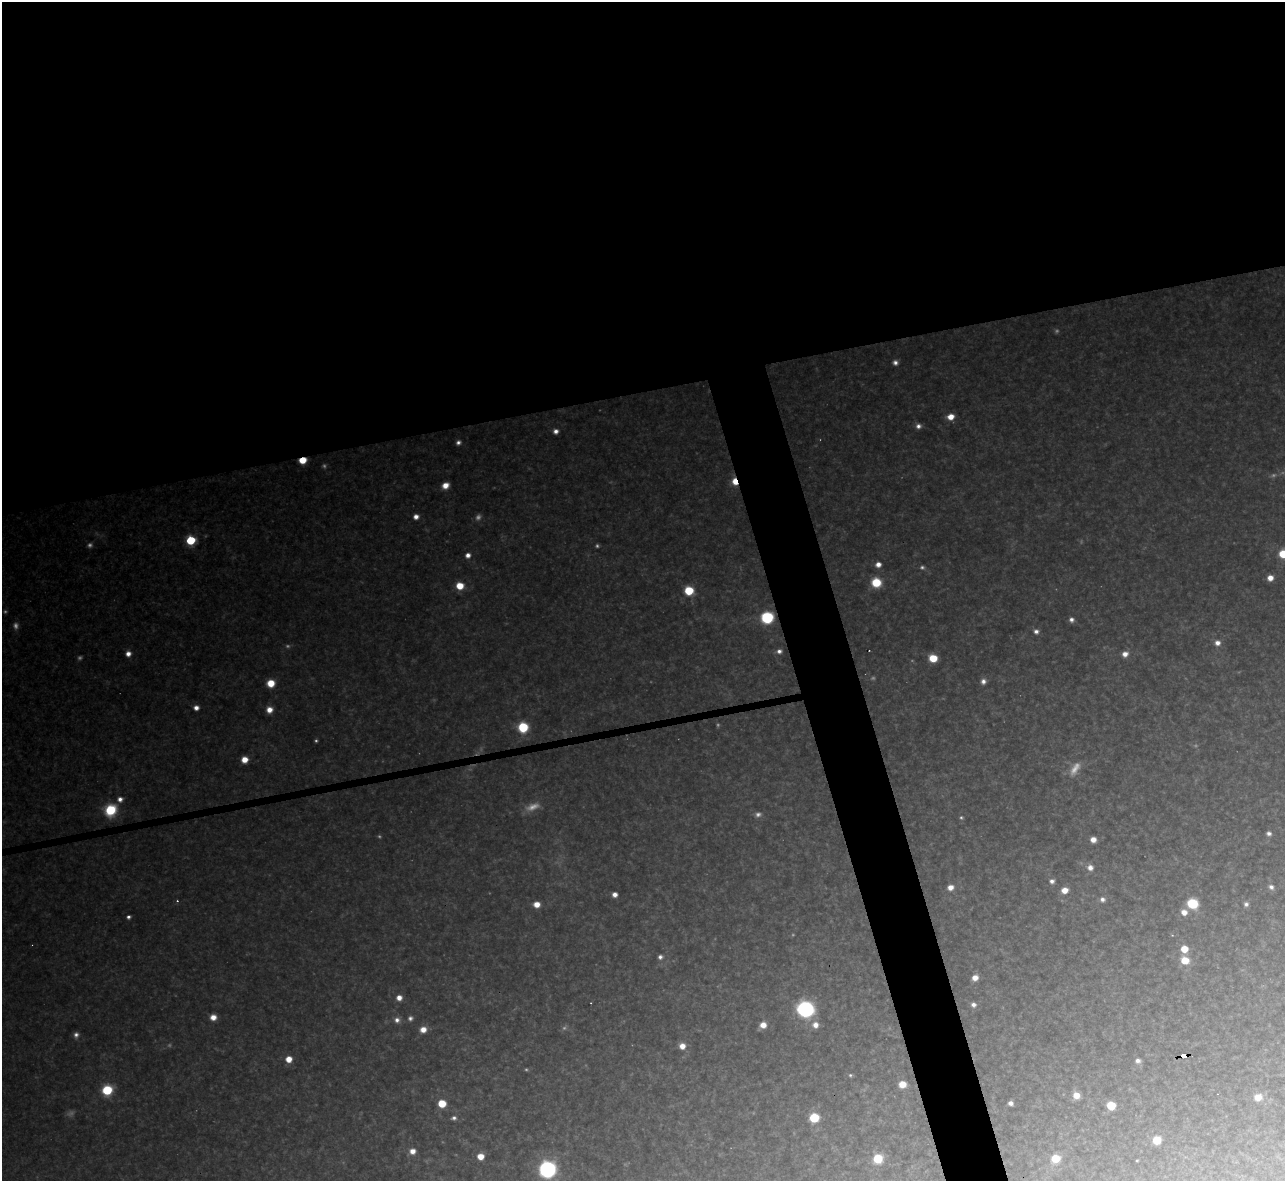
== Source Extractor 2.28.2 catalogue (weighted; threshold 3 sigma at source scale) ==
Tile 2 of 4 x 4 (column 2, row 1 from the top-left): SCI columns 1284-2566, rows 3678-4856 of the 5133 x 5116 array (HDU 1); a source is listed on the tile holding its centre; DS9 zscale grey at full resolution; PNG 1287 x 1183 px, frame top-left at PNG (2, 2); no overlay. Shown black and unused: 37% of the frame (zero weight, under 3 of 4 exposures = <1% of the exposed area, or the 3 px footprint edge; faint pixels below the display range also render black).
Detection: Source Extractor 2.28.2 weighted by HDU 2 'WHT'; one run over the whole footprint, this tile lists its part. Background 0.318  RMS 0.019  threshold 0.0847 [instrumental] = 3 sigma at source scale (4.5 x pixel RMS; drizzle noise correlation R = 1.50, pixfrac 1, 0.05/0.05 arcsec/px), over >= 5 px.
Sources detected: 112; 27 too faint to see at this stretch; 3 cosmic-ray / hot-pixel residue — not listed; the other 82 listed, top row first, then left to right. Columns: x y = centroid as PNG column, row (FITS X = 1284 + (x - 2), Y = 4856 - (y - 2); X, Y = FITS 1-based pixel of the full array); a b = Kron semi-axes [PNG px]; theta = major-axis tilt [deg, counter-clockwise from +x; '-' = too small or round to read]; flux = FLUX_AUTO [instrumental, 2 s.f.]
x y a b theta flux
895 362 6 5 - 9
950 417 7 6 - 27
918 426 7 6 - 10
556 431 5 5 - 11
458 442 5 5 - 7.8
303 460 6 5 - 46
735 481 7 5 -74 40
445 485 7 6 - 25
416 517 6 5 - 13
191 540 6 6 - 140
1283 554 7 6 - 64
468 555 6 6 - 12
878 564 6 6 - 15
1270 578 6 6 - 19
876 582 8 8 - 66
460 586 7 7 - 41
689 591 7 6 - 82
767 617 8 8 - 160
1071 620 6 5 - 8.8
1036 631 7 6 - 9.6
1217 643 7 7 - 15
779 651 6 5 - 8.7
128 654 6 6 - 14
1125 654 7 6 - 16
933 658 6 6 - 57
983 681 7 6 - 11
271 683 7 7 - 41
196 708 6 5 - 13
269 710 6 6 - 21
523 727 7 7 - 120
244 760 6 6 - 28
120 799 7 6 - 12
110 810 9 8 - 120
1269 834 5 5 - 7.8
1093 840 5 5 - 18
1090 868 7 7 - 13
1052 881 6 5 - 8.6
950 887 7 6 - 18
1271 887 6 5 - 8.3
1065 890 7 6 - 24
615 894 5 5 - 13
1102 899 6 6 - 8.9
1192 903 8 7 - 110
537 904 6 5 - 24
1246 904 6 6 - 7
1184 912 7 7 - 19
128 917 4 4 - 6.6
1184 949 6 6 - 36
660 957 6 5 - 7.3
1185 960 8 7 - 47
975 978 6 5 - 17
399 998 6 6 - 17
973 1005 6 6 - 8.9
805 1009 10 9 - 500
213 1017 6 5 - 21
410 1018 6 6 - 7
397 1020 8 7 - 11
763 1025 6 6 - 22
815 1025 8 8 - 17
423 1029 7 6 - 22
76 1035 7 6 - 8.8
682 1046 7 6 - 21
1184 1055 6 3 4 75
289 1059 6 5 - 28
1138 1061 6 5 - 8.1
850 1075 5 4 - 3.3
902 1084 6 5 - 34
107 1090 7 7 - 100
1076 1095 7 6 - 25
1258 1097 9 8 - 25
1011 1103 5 4 - 9.1
442 1104 6 6 - 54
1111 1105 6 6 - 70
454 1118 6 5 - 6.7
814 1118 6 6 - 98
1157 1140 6 6 - 48
412 1151 7 6 - 18
480 1156 6 6 - 28
1056 1158 7 6 - 49
878 1159 7 7 - 79
1137 1160 3 3 - 2.3
547 1169 10 9 - 460
Overlapping masked pixels (flux is a lower limit): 3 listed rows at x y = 303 460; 735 481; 1184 1055
Isophote crosses this tile's border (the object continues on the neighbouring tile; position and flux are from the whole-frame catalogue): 1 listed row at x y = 1283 554